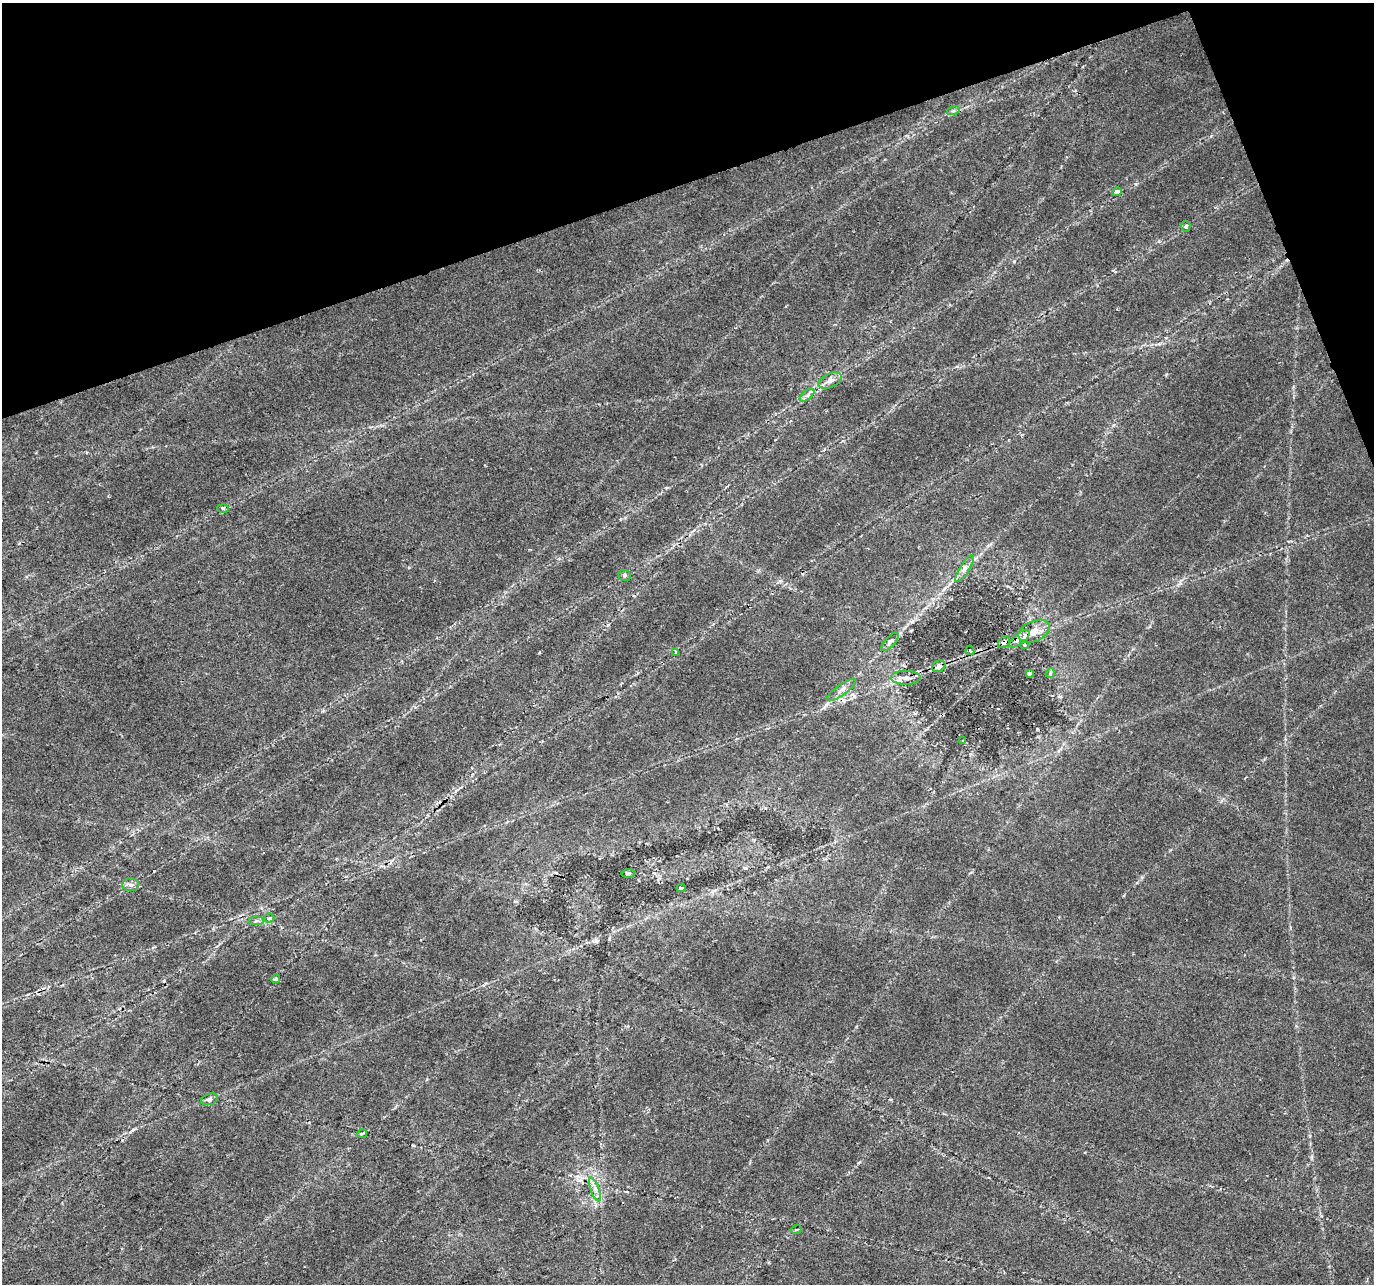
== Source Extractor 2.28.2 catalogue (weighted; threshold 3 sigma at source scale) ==
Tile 3 of 4 x 4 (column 3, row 1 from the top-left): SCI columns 2748-4119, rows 3976-5257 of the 5492 x 5329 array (HDU 1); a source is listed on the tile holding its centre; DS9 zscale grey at full resolution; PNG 1376 x 1286 px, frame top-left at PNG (2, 3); each listed source drawn as its Kron ellipse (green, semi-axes under 4 px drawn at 4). Shown black and unused: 17% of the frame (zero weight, under 2 of 3 exposures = <1% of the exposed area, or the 3 px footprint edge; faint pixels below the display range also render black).
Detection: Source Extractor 2.28.2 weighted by HDU 2 'WHT'; one run over the whole footprint, this tile lists its part. Background 0.0273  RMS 0.0036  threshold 0.0163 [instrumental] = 3 sigma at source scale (4.5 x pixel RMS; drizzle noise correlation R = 1.50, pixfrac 1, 0.0396/0.0396 arcsec/px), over >= 5 px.
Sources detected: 34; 2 cosmic-ray / hot-pixel residue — neither listed nor drawn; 1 inside a brighter listed object's ellipse — not listed separately; the other 31 listed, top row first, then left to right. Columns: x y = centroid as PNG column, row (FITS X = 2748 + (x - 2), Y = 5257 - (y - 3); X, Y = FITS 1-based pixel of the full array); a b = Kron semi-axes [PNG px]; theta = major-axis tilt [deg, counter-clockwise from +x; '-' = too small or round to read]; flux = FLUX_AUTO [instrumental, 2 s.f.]
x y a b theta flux
953 111 6 4 18 0.63
1117 192 5 3 - 4.7
1186 226 5 4 - 0.95
830 380 12 7 23 2.1
807 395 8 4 37 1.1
223 508 5 3 - 0.5
965 569 15 4 58 2.1
624 575 6 5 - 0.89
1034 631 16 10 25 4.2
1019 639 12 5 38 2
890 642 11 5 48 1
1004 642 7 5 46 1.3
1024 645 5 4 - 0.52
970 650 5 3 - 0.58
676 652 4 3 - 0.87
939 666 7 5 28 1.6
1029 673 4 3 - 0.95
1050 673 5 4 - 0.47
906 678 15 7 -1 2.3
842 690 17 5 35 1.9
963 741 3 3 - 0.29
628 873 7 4 1 0.61
131 885 8 6 -1 1.3
681 888 4 3 - 2.6
269 918 5 4 - 0.63
257 921 8 4 0 0.79
276 979 4 4 - 0.96
209 1099 8 5 16 1.4
362 1133 5 3 - 0.4
595 1189 12 4 -71 1.8
796 1230 5 3 - 0.37
Overlapping masked pixels (flux is a lower limit): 1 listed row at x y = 1004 642
Unlisted compact peaks at least as high as the median listed source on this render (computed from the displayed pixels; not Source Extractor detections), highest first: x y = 133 1130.